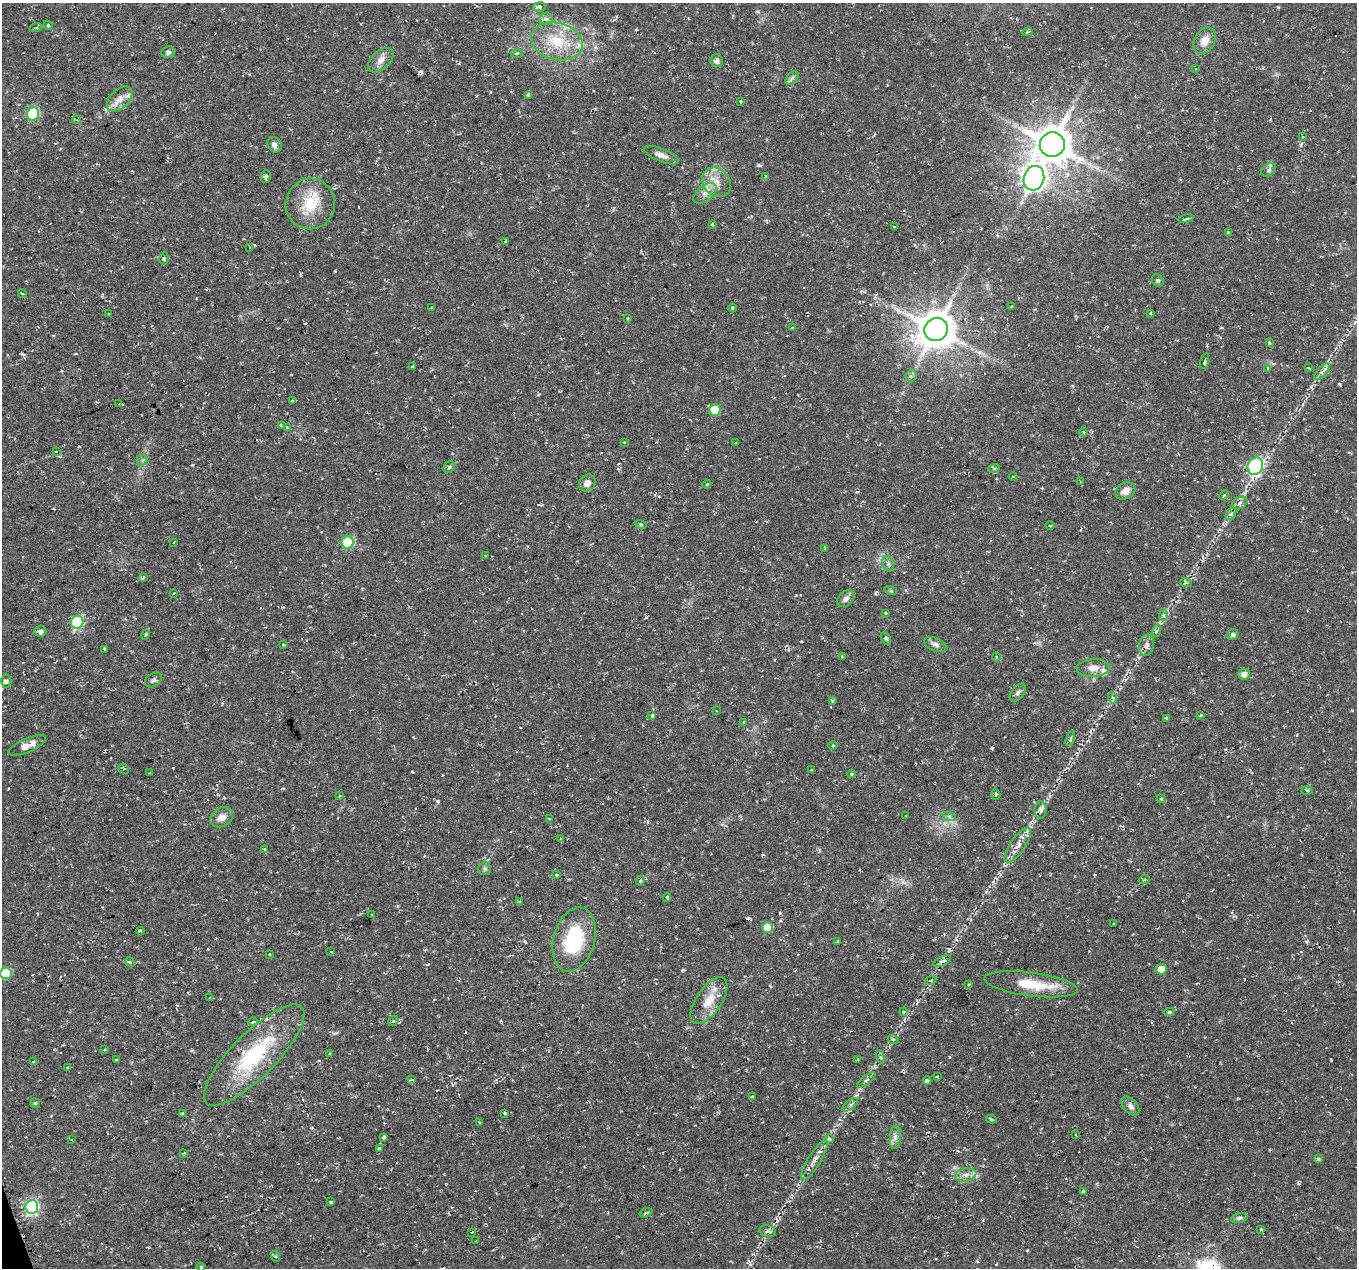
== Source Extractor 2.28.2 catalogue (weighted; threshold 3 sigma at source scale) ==
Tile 7 of 4 x 4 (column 3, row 2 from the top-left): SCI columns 2709-4063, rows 2597-3862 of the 5424 x 5249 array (HDU 1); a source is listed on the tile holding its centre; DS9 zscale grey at full resolution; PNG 1359 x 1270 px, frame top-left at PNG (2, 3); each listed source drawn as its Kron ellipse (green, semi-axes under 4 px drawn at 4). Shown black and unused: <1% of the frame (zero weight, under 2 of 3 exposures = <1% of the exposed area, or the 3 px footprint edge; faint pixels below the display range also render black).
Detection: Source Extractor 2.28.2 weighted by HDU 2 'WHT'; one run over the whole footprint, this tile lists its part. Background 0.0355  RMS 0.004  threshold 0.0181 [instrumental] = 3 sigma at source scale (4.5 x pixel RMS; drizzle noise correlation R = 1.50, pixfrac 1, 0.0396/0.0396 arcsec/px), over >= 5 px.
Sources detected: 224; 17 cosmic-ray / hot-pixel residue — neither listed nor drawn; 7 inside a brighter listed object's ellipse — not listed separately; the other 200 listed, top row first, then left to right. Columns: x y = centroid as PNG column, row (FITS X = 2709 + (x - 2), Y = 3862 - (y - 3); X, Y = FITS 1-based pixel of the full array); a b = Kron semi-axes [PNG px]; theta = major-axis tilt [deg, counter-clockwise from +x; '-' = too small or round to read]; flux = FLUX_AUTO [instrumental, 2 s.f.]
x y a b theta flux
539 7 6 4 10 1.6
546 19 6 6 - 1.2
48 25 4 4 - 0.43
36 27 6 3 20 0.5
1028 32 5 3 - 0.64
557 41 26 18 -14 15
1205 41 14 10 61 4.3
168 52 7 6 - 0.98
517 53 6 4 4 0.73
381 60 15 9 43 3.1
717 61 6 6 - 1.6
1195 69 4 3 - 0.3
792 78 8 5 45 1
528 95 4 3 - 0.83
120 99 15 9 45 3.6
740 101 3 3 - 5.7
33 114 7 6 - 24
77 120 4 4 - 0.54
1302 137 4 2 - 0.37
274 145 8 7 - 1.5
1052 145 12 12 - 950
661 155 19 6 -22 2.5
1269 170 8 5 34 1.1
765 176 4 2 - 0.31
266 177 6 5 - 1
1034 178 12 10 74 220
717 182 16 13 -51 5.5
705 193 13 7 38 2.9
310 204 25 24 - 14
1186 219 7 3 12 0.58
712 224 4 3 - 0.38
894 227 3 3 - 6.3
1228 233 4 3 - 0.71
505 241 3 3 - 0.52
250 248 3 2 - 0.27
164 258 6 4 80 0.63
1158 280 6 5 - 0.71
22 293 4 3 - 0.62
1012 306 3 3 - 1.2
431 308 3 3 - 2.2
732 308 4 3 - 0.41
1151 313 3 3 - 0.47
109 314 3 3 - 0.88
628 319 4 2 - 0.35
792 327 3 2 - 0.33
936 329 12 11 - 960
1269 343 4 3 - 0.56
1205 361 8 3 77 1
413 366 3 3 - 1.4
1268 368 4 3 - 0.94
1309 368 3 2 - 0.72
1322 372 10 5 46 1.4
911 376 5 5 - 0.87
293 401 4 3 - 0.46
119 403 3 3 - 300
715 410 6 5 - 9.9
281 426 4 3 - 0.66
287 428 3 3 - 1.8
1083 432 4 4 - 0.44
624 442 3 2 - 0.63
736 443 3 3 - 0.47
56 452 3 3 - 2
142 460 5 5 - 0.85
1255 466 9 7 65 60
449 467 6 5 - 0.67
994 468 6 4 16 0.64
1013 477 4 3 - 0.33
1080 482 2 2 - 0.44
587 483 9 7 44 2.9
707 484 4 3 - 0.38
1125 491 10 8 26 2.7
1224 495 5 3 - 0.43
1239 503 8 5 28 1.3
1231 514 7 4 57 0.95
641 524 6 4 -19 0.57
1050 526 4 3 - 0.43
174 542 3 2 - 0.28
347 542 6 6 - 21
825 548 3 3 - 0.5
485 555 3 2 - 0.29
888 564 8 6 -70 1
143 577 3 3 - 3.2
1186 583 6 4 -18 0.64
891 591 6 4 -18 0.53
174 593 3 2 - 0.54
846 599 10 7 40 1.8
885 613 4 2 - 0.34
1164 615 6 4 89 0.79
77 622 6 6 - 33
40 631 6 5 - 1.3
1156 631 6 4 72 0.64
145 635 5 4 - 0.85
1233 635 6 5 - 0.89
886 638 7 4 -62 0.63
935 644 12 6 -23 1.7
283 645 3 3 - 1.1
1146 645 11 7 79 2.1
105 649 3 2 - 0.53
842 657 3 2 - 0.42
996 657 4 3 - 0.43
1093 668 16 9 2 3.7
1244 674 6 5 - 2.2
153 680 9 6 32 1.1
6 681 6 5 - 1.1
1018 693 10 6 51 1.2
1113 698 6 3 -69 0.64
832 700 4 4 - 0.81
716 710 2 2 - 0.25
652 715 4 3 - 2.4
1200 716 4 3 - 0.62
1166 718 3 3 - 0.56
744 722 3 2 - 0.38
1070 739 8 4 71 0.9
27 745 20 7 23 3.8
833 745 5 3 - 0.36
124 769 5 4 - 0.67
812 770 3 3 - 1.1
150 773 3 3 - 0.33
851 774 4 3 - 0.7
1307 790 5 3 - 0.58
996 794 6 4 -71 0.48
340 796 4 3 - 0.42
1161 799 4 4 - 0.45
1040 810 8 6 88 1.5
906 816 3 2 - 0.4
949 816 7 4 -18 0.83
222 817 12 9 30 3.2
549 819 3 3 - 0.65
560 838 4 2 - 0.33
1018 845 20 7 55 3.7
264 849 3 3 - 1.3
485 869 6 6 - 0.89
557 875 3 3 - 0.74
1144 880 6 3 21 0.49
640 881 5 4 - 0.6
667 897 4 3 - 3.6
520 901 3 3 - 0.39
371 914 3 2 - 0.42
1114 924 3 2 - 0.35
767 927 5 5 - 8.8
140 931 4 2 - 0.51
574 940 33 20 74 27
838 941 3 2 - 0.34
330 952 3 3 - 0.64
269 954 3 3 - 1.3
942 961 9 4 26 1.3
130 962 5 4 - 0.45
1161 969 5 5 - 4.8
6 973 6 5 - 16
931 980 5 3 - 0.45
969 984 4 3 - 0.36
1031 984 47 12 -7 14
210 998 4 3 - 0.41
709 1001 27 12 55 8.2
904 1012 4 3 - 0.56
1169 1012 5 4 - 0.67
393 1021 6 4 44 0.57
253 1022 4 3 - 2.4
893 1039 5 3 - 0.4
104 1050 4 3 - 0.38
330 1053 3 3 - 0.84
254 1055 68 22 45 38
880 1057 7 4 -71 0.78
858 1059 3 2 - 0.62
117 1060 3 3 - 0.65
34 1062 4 3 - 2.3
68 1067 3 3 - 0.98
937 1077 4 3 - 2
412 1080 4 3 - 2.1
866 1080 11 3 36 1
927 1080 4 3 - 5.4
752 1097 3 3 - 1.1
35 1103 5 4 - 0.52
850 1105 9 4 36 1
1130 1106 11 6 -49 1.6
182 1113 4 2 - 0.58
505 1113 3 3 - 1
991 1119 5 3 - 1
480 1122 4 3 - 0.68
1076 1135 3 2 - 0.33
384 1137 4 3 - 2.1
895 1137 12 5 86 1.8
72 1139 3 3 - 0.61
830 1139 4 3 - 1.5
379 1148 3 3 - 1.5
183 1153 3 2 - 0.54
1319 1159 3 3 - 1.2
814 1160 23 6 58 3.4
966 1175 10 6 10 2.1
1083 1191 3 3 - 1.2
331 1202 4 3 - 0.83
32 1207 7 6 - 77
646 1213 7 3 17 0.6
1239 1218 8 5 15 0.99
1261 1229 3 3 - 1.1
768 1231 8 5 -11 1.2
472 1232 2 2 - 0.38
476 1241 3 2 - 0.5
275 1256 5 3 - 0.5
201 1267 4 3 - 0.45
Overlapping masked pixels (flux is a lower limit): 3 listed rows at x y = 119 403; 27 745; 254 1055
Isophote crosses this tile's border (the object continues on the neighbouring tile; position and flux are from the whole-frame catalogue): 1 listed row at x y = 6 973
Unlisted compact peaks at least as high as the median listed source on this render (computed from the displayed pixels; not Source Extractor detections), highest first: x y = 992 748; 438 801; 758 165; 780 913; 683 970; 1027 1250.